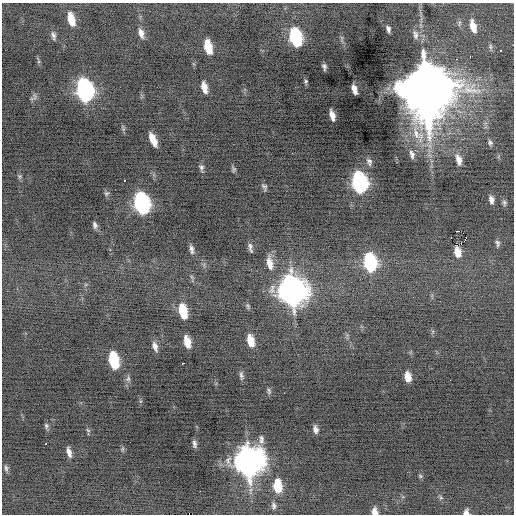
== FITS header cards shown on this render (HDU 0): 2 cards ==
NAXIS1  =                  512 / Axis length
NAXIS2  =                  512 / Axis length

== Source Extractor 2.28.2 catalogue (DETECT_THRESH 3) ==
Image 512 x 512 px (HDU 0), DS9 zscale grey, 1 PNG px = 1 image px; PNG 516 x 516 px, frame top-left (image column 1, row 512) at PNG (2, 3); no overlay
Background -0.253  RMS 0.81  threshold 2.43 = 3 sigma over >= 5 px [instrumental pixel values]
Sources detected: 80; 1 with non-positive FLUX_AUTO (blend fragments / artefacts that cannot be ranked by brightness) is not listed; the other 79 listed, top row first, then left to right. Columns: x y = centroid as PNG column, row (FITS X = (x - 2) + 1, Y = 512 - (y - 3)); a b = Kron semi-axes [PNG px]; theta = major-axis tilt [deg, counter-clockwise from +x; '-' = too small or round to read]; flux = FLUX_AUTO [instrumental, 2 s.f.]
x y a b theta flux
71 19 13 6 -76 950
459 23 9 5 82 130
473 26 14 7 -74 690
388 29 6 4 -75 260
141 33 12 6 -73 340
415 35 13 7 -78 270
53 36 11 5 -78 180
295 37 13 7 -76 7000
208 47 11 6 -76 1400
490 47 8 5 85 110
500 50 3 2 - 55
470 56 2 2 - 160
457 59 3 2 - 100
38 60 12 3 -74 94
324 66 6 4 -79 150
306 81 6 4 77 85
204 87 10 5 -76 560
354 89 9 5 -71 380
425 89 19 15 -78 570000
84 90 14 9 -78 18000
35 97 12 6 -85 190
332 115 9 5 -74 410
123 128 10 4 -86 99
418 134 32 13 -58 1600
153 140 13 5 -66 690
490 142 7 6 - 140
412 154 12 6 -74 210
459 160 13 7 -76 430
369 162 9 6 -74 160
201 168 9 5 -77 160
233 169 10 5 -67 110
20 176 7 6 - 100
124 181 3 3 - 280
359 183 13 8 -78 14000
264 187 8 5 -68 150
108 193 5 3 - 170
491 200 8 5 -80 250
141 203 14 8 -77 15000
504 203 8 6 -77 130
95 225 8 5 -75 170
458 231 2 2 - 140
451 237 2 2 - 1700
465 239 2 2 - 61
498 243 9 5 -77 150
250 248 11 5 -78 190
191 249 12 5 -78 220
457 252 9 6 -80 490
370 262 12 8 -79 7000
270 263 18 8 -81 590
192 277 7 4 -71 86
292 291 15 11 -77 67000
248 306 7 5 -74 100
183 311 13 7 -78 1700
250 341 11 6 -77 880
187 342 11 5 -77 750
155 346 12 6 -72 300
113 360 13 7 -78 3400
182 363 3 3 - 810
241 376 10 5 -82 160
408 377 9 5 -83 590
128 378 9 7 75 170
269 391 8 4 -84 110
284 393 2 2 - 330
46 426 8 6 -84 130
315 429 7 4 -78 230
88 430 7 3 -37 71
261 439 12 6 -88 220
46 444 3 2 - 150
194 444 7 4 -82 160
122 449 7 3 81 81
69 452 11 5 -74 320
248 462 14 11 88 77000
6 468 9 5 -80 140
420 476 6 5 - 78
277 486 11 7 -88 1600
441 497 7 4 -45 91
274 506 9 5 -86 150
374 511 7 6 - 370
466 512 7 6 - 230
At the frame edge (FLAGS 8, measured only in part): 2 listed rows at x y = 374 511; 466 512
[1 non-positive-flux detection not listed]